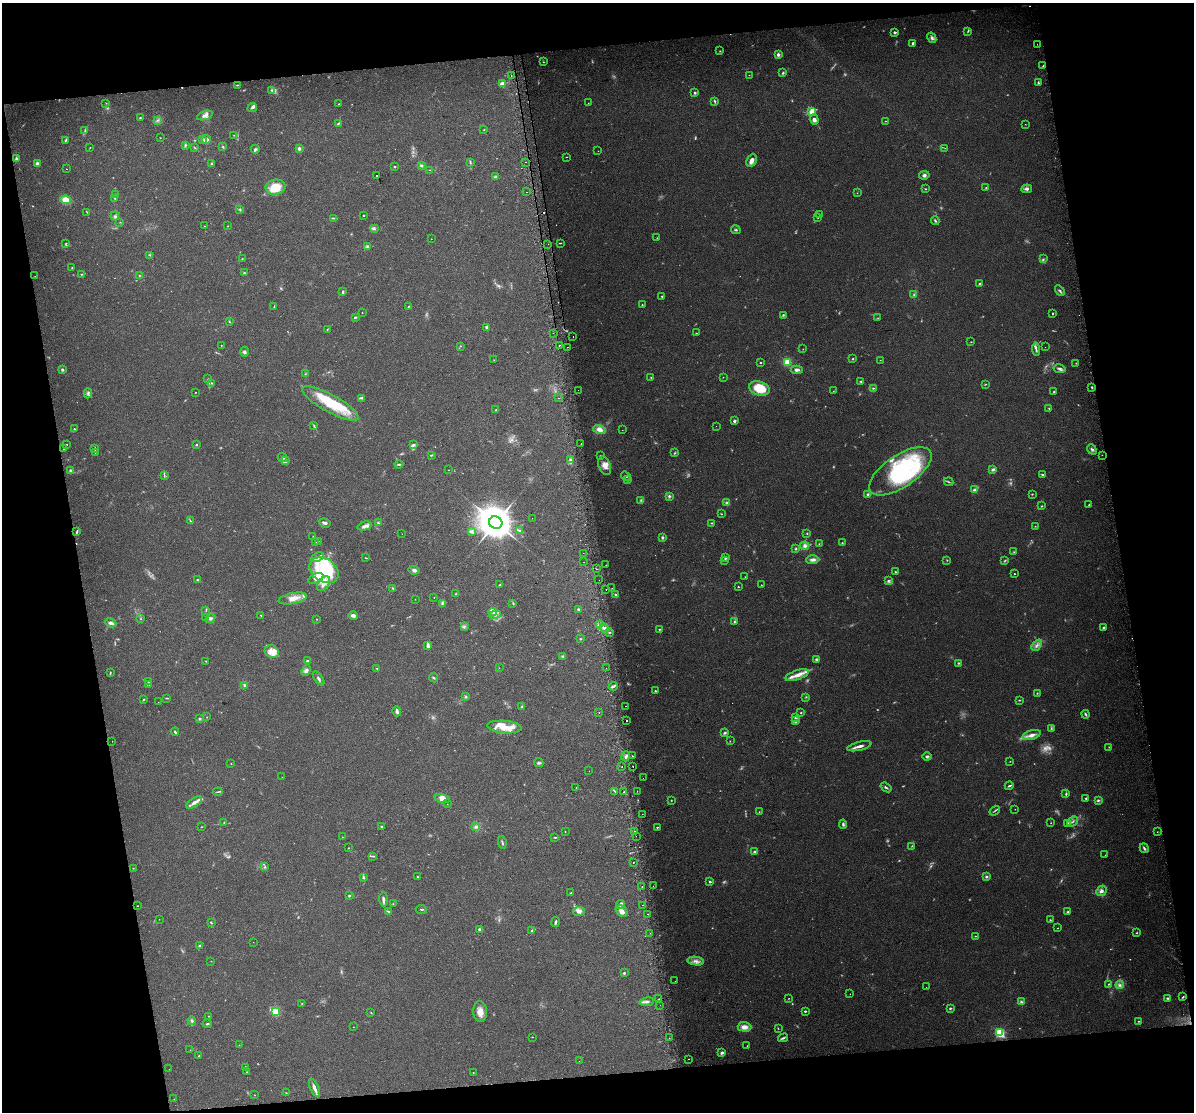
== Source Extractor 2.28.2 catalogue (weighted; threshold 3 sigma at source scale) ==
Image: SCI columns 32-4797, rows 71-4509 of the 4828 x 4534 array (HDU 1 of 3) = the unmasked area's bounding box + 8 px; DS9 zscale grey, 4 x 4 block average (1 PNG px = mean of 4 x 4 image px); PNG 1196 x 1114 px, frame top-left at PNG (2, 3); each listed source drawn as its Kron ellipse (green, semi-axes under 4 px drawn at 4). Shown black and unused: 20% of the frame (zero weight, under 2 of 3 exposures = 2% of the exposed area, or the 3 px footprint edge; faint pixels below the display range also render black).
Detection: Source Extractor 2.28.2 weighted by HDU 2 'WHT'. Background 0.0735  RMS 0.009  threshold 0.0404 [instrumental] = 3 sigma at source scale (4.5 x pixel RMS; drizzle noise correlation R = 1.50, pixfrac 1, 0.0396/0.0396 arcsec/px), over >= 5 px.
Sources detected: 603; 84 too faint to see at this stretch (4 x 4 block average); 2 inside a brighter object's white glare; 11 cosmic-ray / hot-pixel residue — neither listed nor drawn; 10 coinciding with a brighter row at this scale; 47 inside a brighter listed object's ellipse — not listed separately; the other 449 listed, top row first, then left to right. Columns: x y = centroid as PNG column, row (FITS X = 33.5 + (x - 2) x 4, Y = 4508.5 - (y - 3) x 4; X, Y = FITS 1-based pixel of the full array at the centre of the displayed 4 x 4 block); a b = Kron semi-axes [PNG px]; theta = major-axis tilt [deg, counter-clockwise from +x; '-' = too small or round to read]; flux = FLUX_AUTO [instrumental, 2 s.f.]
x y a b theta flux
968 31 3 2 - 4.2
894 32 3 2 - 8.1
932 38 5 4 - 15
913 43 2 2 - 9.7
1037 44 2 2 - 2.4
720 51 2 2 - 2.7
778 55 3 3 - 15
543 62 2 2 - 3.2
1043 66 3 2 - 4.2
783 73 3 2 - 6.5
749 75 2 2 - 2
511 76 2 2 - 1.7
1038 83 2 2 - 4.7
502 84 4 3 - 28
237 85 2 2 - 3.1
271 90 3 2 - 7.5
695 93 2 2 - 20
715 101 4 2 - 6.1
106 103 2 2 - 2
588 103 2 2 - 3.7
339 104 2 2 - 2.5
252 107 5 3 - 11
811 112 4 3 - 30
205 116 8 3 18 22
140 117 2 2 - 3.6
157 120 3 2 - 5
814 120 5 4 - 20
886 121 3 2 - 2.6
338 124 3 2 - 6.2
1025 124 2 2 - 1.7
484 130 2 2 - 2.5
85 131 4 3 - 9.5
234 135 2 2 - 1.6
160 138 2 2 - 1.9
202 139 3 2 - 5.5
206 139 4 4 - 37
66 141 4 2 - 4.6
185 145 2 2 - 2.8
90 147 2 2 - 1.9
194 147 3 2 - 2.7
223 147 2 2 - 4.5
299 148 4 3 - 12
945 148 2 2 - 1.6
255 149 4 3 - 9.1
598 151 2 2 - 1.3
567 157 2 2 - 2.2
16 159 3 2 - 12
752 161 7 5 60 25
470 162 4 2 - 4.9
525 162 2 2 - 6.4
37 163 2 2 - 65
211 164 3 2 - 6.1
421 165 3 3 - 8.5
394 166 2 2 - 11
66 169 2 2 - 1.9
430 170 2 2 - 2.5
924 175 5 4 - 13
377 176 2 2 - 20
495 177 3 3 - 9.8
275 187 10 7 10 110
986 188 2 2 - 3.8
925 189 2 2 - 3.3
1027 189 5 3 - 15
526 192 2 2 - 3.2
857 193 2 2 - 1.4
115 194 3 2 - 3.6
115 198 2 2 - 3.5
66 200 5 4 - 60
240 209 3 2 - 3.4
87 212 2 2 - 2.5
364 215 2 2 - 3.8
820 215 2 2 - 1
115 216 4 2 - 8.3
818 217 2 2 - 4
333 218 3 2 - 6
935 220 4 2 - 7.5
120 222 2 2 - 1.6
204 226 2 2 - 1.9
228 226 2 2 - 1.7
374 229 3 2 - 4.5
736 230 5 2 - 6.5
657 238 2 2 - 2.9
431 239 2 2 - 1.3
66 243 3 2 - 3.7
560 243 3 2 - 3.9
548 244 2 2 - 1.3
367 246 3 2 - 6.4
150 255 2 2 - 2.5
242 259 2 2 - 2.7
1043 259 2 2 - 2.7
72 268 2 2 - 2.4
244 273 2 2 - 13
82 274 3 2 - 4.4
139 275 2 2 - 2.9
35 276 2 2 - 1.5
979 284 3 2 - 7.2
1060 291 5 2 - 11
343 292 3 2 - 8.1
914 295 3 2 - 5.6
662 296 2 2 - 7.3
642 305 2 2 - 5.2
408 306 2 2 - 2.8
274 307 2 2 - 2.2
362 313 2 2 - 1.9
1053 313 3 2 - 3.6
783 315 3 2 - 4.5
355 317 3 2 - 6.5
878 318 2 2 - 1.9
229 321 2 2 - 3.1
487 327 3 2 - 15
327 329 3 2 - 2.8
553 333 2 2 - 1.3
696 333 3 2 - 2.1
573 337 2 2 - 5.9
971 342 2 2 - 3
221 345 2 2 - 2.1
559 345 2 2 - 4.9
460 346 2 2 - 2.6
567 347 2 2 - 2.2
1045 347 2 2 - 1.7
803 349 2 2 - 1.6
1036 349 6 2 -85 8.9
244 352 5 3 - 9.7
853 359 2 2 - 4.6
494 360 2 2 - 1.5
880 360 2 2 - 1.8
761 362 2 2 - 5.9
787 362 2 2 - 300
1076 363 2 2 - 2.2
1060 369 6 4 -11 14
62 370 3 2 - 8.8
797 370 6 4 2 16
305 374 3 2 - 3.1
651 377 2 2 - 2.8
723 377 2 2 - 2.2
208 379 2 2 - 3.1
861 381 3 2 - 6.4
212 383 3 2 - 3.1
986 384 3 2 - 3
1092 387 4 2 - 4.9
759 388 10 7 -16 150
873 388 3 2 - 5.1
578 390 2 2 - 0.98
833 391 2 2 - 1.8
196 392 2 2 - 2
1054 392 2 2 - 5.6
88 393 5 2 - 9.5
361 398 4 2 - 5.9
558 398 2 2 - 8.1
330 403 32 8 -29 210
1049 408 2 2 - 3.3
496 410 2 2 - 2.2
734 421 2 2 - 15
314 426 4 2 - 4.6
716 426 2 2 - 1.6
74 429 2 2 - 8.3
599 429 6 3 -16 37
622 430 2 2 - 1.2
67 444 2 2 - 4
413 444 3 3 - 7.5
581 444 2 2 - 3
196 445 2 2 - 18
95 448 3 2 - 4.7
63 449 2 2 - 7
1092 449 5 3 - 10
95 452 3 2 - 4
675 453 3 2 - 4.9
431 455 4 2 - 4.8
1102 455 2 2 - 1.7
600 456 2 2 - 3.2
282 457 5 2 - 8.7
571 460 4 2 - 8.6
286 461 3 2 - 4.6
399 464 4 2 - 6.4
605 466 10 6 -69 37
993 469 4 3 - 11
70 470 3 2 - 5.1
448 470 2 2 - 1.6
900 471 36 16 34 660
164 475 2 2 - 3.4
1043 475 4 2 - 7.7
626 476 5 2 - 5.2
628 479 2 2 - 9.6
949 482 5 2 - 6
974 490 4 3 - 13
867 494 2 2 - 7
1032 494 3 2 - 2.6
669 496 3 3 - 8.1
641 500 3 2 - 6.3
727 503 3 2 - 6.3
1089 505 2 2 - 4.9
1042 506 2 2 - 3.8
721 514 3 2 - 2.9
532 518 2 2 - 2.1
190 521 3 2 - 3.5
325 523 6 3 -20 13
378 523 3 2 - 4
496 523 7 6 - 12000
712 523 2 2 - 3.8
365 526 7 3 15 19
1035 526 2 2 - 2.1
77 531 4 2 - 7.2
520 531 4 2 - 7.8
471 532 3 2 - 6.5
402 534 2 2 - 1.4
807 534 2 2 - 3.2
313 536 2 2 - 1.6
662 537 3 3 - 7.8
318 541 2 2 - 1.9
316 542 3 2 - 3.2
842 543 2 2 - 3.2
819 544 2 2 - 2.1
805 546 5 4 - 18
796 549 3 2 - 5.8
1014 552 2 2 - 2.9
583 553 2 2 - 1.3
318 557 7 3 24 15
366 558 3 2 - 2.8
725 558 3 2 - 9.9
725 560 2 2 - 4.3
813 560 6 3 3 20
947 560 3 2 - 2.7
1005 560 3 2 - 4.7
584 562 2 2 - 6.4
606 565 2 2 - 2
596 569 2 2 - 2.2
324 570 16 11 -34 170
414 570 6 3 -6 13
895 572 2 2 - 3.5
1014 574 2 2 - 5.4
745 577 2 2 - 1.2
316 578 8 4 28 36
198 580 3 2 - 4.6
599 580 2 2 - 4
888 581 4 3 - 9.2
324 584 8 5 52 38
500 584 2 2 - 3.1
761 585 2 2 - 2.9
738 587 2 2 - 4.6
393 588 3 2 - 4.9
612 588 2 2 - 2.8
606 589 2 2 - 4.3
456 594 3 2 - 4.4
616 595 3 3 - 8.6
434 597 2 2 - 1.6
293 598 14 5 12 51
415 599 2 2 - 1.2
443 603 3 3 - 7.3
513 604 3 2 - 4.9
578 609 2 2 - 11
206 610 3 2 - 4
493 612 4 3 - 14
261 615 3 2 - 3.6
353 615 5 3 - 24
495 615 6 3 19 17
206 617 2 2 - 3.3
210 618 5 3 - 15
141 619 2 2 - 2.8
317 619 2 2 - 2.3
734 621 3 2 - 4.6
111 623 6 3 -24 17
599 625 3 3 - 14
465 626 2 2 - 3.3
1104 627 3 2 - 9.2
604 628 5 3 - 18
659 629 2 2 - 4.5
610 632 2 2 - 3.3
580 639 2 2 - 3.6
1037 645 6 2 48 15
428 646 4 3 - 10
272 652 7 6 - 48
563 656 4 2 - 6.4
817 660 2 2 - 27
206 661 3 2 - 2.4
307 661 3 2 - 7.3
959 663 2 2 - 3.3
377 668 2 2 - 2.9
499 668 2 2 - 1.4
606 668 2 2 - 1.8
306 670 5 4 - 17
110 673 3 2 - 4.8
797 675 12 5 19 44
319 678 8 2 -56 10
433 678 5 2 - 5.6
148 681 3 2 - 5.6
149 685 2 2 - 2.4
245 685 4 3 - 7.7
613 686 5 2 - 14
655 691 2 2 - 7.6
1037 693 2 2 - 3.4
466 697 3 3 - 6.7
806 697 2 2 - 3.8
166 698 3 2 - 3.7
144 700 3 2 - 3.5
1019 700 3 2 - 3.6
158 702 2 2 - 1
522 706 3 2 - 5.8
626 706 2 2 - 9.2
397 711 5 2 - 13
599 713 2 2 - 6.4
801 713 2 2 - 4.1
1085 714 4 2 - 8.6
207 717 2 2 - 2
796 717 2 2 - 4.1
199 719 3 2 - 6.9
627 720 2 2 - 13
796 721 3 2 - 19
505 727 17 6 -5 71
1051 728 2 2 - 2.4
175 732 4 2 - 7
725 733 3 2 - 8.4
1032 735 9 4 16 32
112 741 2 2 - 1.1
730 741 2 2 - 2
859 746 12 2 13 29
1109 747 2 2 - 3.4
626 756 5 2 - 13
633 756 2 2 - 8.4
927 756 4 2 - 9.5
1010 761 2 2 - 2.6
539 763 5 3 - 9.2
231 764 2 2 - 2.5
622 767 2 2 - 5.7
633 767 2 2 - 8.6
589 771 2 2 - 1.6
282 777 2 2 - 0.9
643 778 2 2 - 1.3
1009 786 4 2 - 7.1
886 787 6 2 -36 9.2
576 788 2 2 - 3.7
615 791 3 2 - 5.6
637 791 2 2 - 1.9
218 792 5 2 - 5.2
624 792 2 2 - 13
1066 794 4 2 - 6.1
442 798 8 4 -14 36
1086 798 2 2 - 5.4
671 800 2 2 - 3.1
1098 800 3 3 - 7.8
194 802 9 3 35 22
447 804 2 2 - 1.3
1015 809 2 2 - 1.8
995 811 6 2 34 6.4
759 812 2 2 - 1.8
642 814 2 2 - 1.5
224 822 2 2 - 2.9
1073 822 6 2 44 8.1
1051 823 2 2 - 1.8
1068 823 2 2 - 3.5
843 824 5 2 - 9.6
381 826 2 2 - 21
201 827 2 2 - 2.5
476 827 4 3 - 11
657 827 2 2 - 5.8
635 831 2 2 - 2
565 832 2 2 - 2
1157 832 2 2 - 2
636 836 2 2 - 5.3
342 837 2 2 - 1.3
555 837 3 2 - 4.4
502 842 6 2 -81 7.8
912 846 3 2 - 3
348 848 2 2 - 2.1
1144 848 5 2 - 10
755 852 3 2 - 6.6
1105 855 2 2 - 1.2
372 856 4 2 - 5
633 862 2 2 - 5.4
265 867 3 2 - 4.5
133 868 2 2 - 2.2
986 876 4 3 - 7.9
364 877 3 2 - 6.2
418 877 3 2 - 4.3
710 882 2 2 - 19
642 886 2 2 - 2.1
653 886 2 2 - 2
1101 891 6 4 43 24
571 893 2 2 - 2.9
349 896 3 2 - 5.8
383 899 7 2 -86 19
393 904 2 2 - 2
621 904 4 3 - 13
643 905 2 2 - 7.9
137 906 2 2 - 11
421 909 5 2 - 5.4
389 911 2 2 - 3.8
622 911 7 5 -44 27
579 912 6 5 - 20
1068 912 3 2 - 7.3
648 914 2 2 - 6.6
159 919 2 2 - 1.2
1050 920 3 2 - 4.1
555 922 5 2 - 8.9
211 923 3 2 - 5.1
1057 928 2 2 - 2.1
480 930 4 3 - 10
531 931 2 2 - 3.9
650 933 2 2 - 6.2
1137 933 2 2 - 3.1
975 936 2 2 - 2.8
253 942 2 2 - 0.8
200 946 2 2 - 34
211 961 2 2 - 1.5
696 961 8 3 -8 22
624 973 2 2 - 7.5
675 981 2 2 - 1.7
1109 984 3 2 - 5
1120 985 4 3 - 13
926 987 2 2 - 3.1
850 994 2 2 - 10
1183 997 3 2 - 5.5
789 998 2 2 - 1.9
1168 998 3 2 - 6.9
659 999 2 2 - 2.2
647 1002 7 3 8 15
1021 1002 3 3 - 9
302 1003 2 2 - 2
660 1005 2 2 - 4
950 1008 3 2 - 6.8
480 1011 10 7 -88 44
805 1011 3 2 - 5.9
275 1012 4 2 - 130
371 1013 3 2 - 2.3
208 1016 2 2 - 2.4
192 1021 4 2 - 10
1139 1021 2 2 - 3.5
207 1024 4 2 - 5.8
353 1027 2 2 - 1.3
744 1027 7 4 -4 37
778 1028 2 2 - 2.7
1000 1033 2 2 - 690
532 1037 2 2 - 2.6
669 1038 2 2 - 1.5
783 1038 5 2 - 9.8
239 1045 2 2 - 1.5
747 1046 2 2 - 4.6
190 1050 2 2 - 1.3
722 1053 3 3 - 14
199 1056 2 2 - 3.9
688 1059 2 2 - 7.7
579 1061 2 2 - 0.82
245 1068 4 3 - 6.8
169 1069 2 2 - 1
247 1072 2 2 - 2.4
473 1072 2 2 - 1.9
314 1088 10 2 -66 33
286 1093 2 2 - 2
254 1095 2 2 - 1.6
174 1099 2 2 - 1
Overlapping masked pixels (flux is a lower limit): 1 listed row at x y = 525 162
Diffuse or blended objects may show on this block-average render without a row.